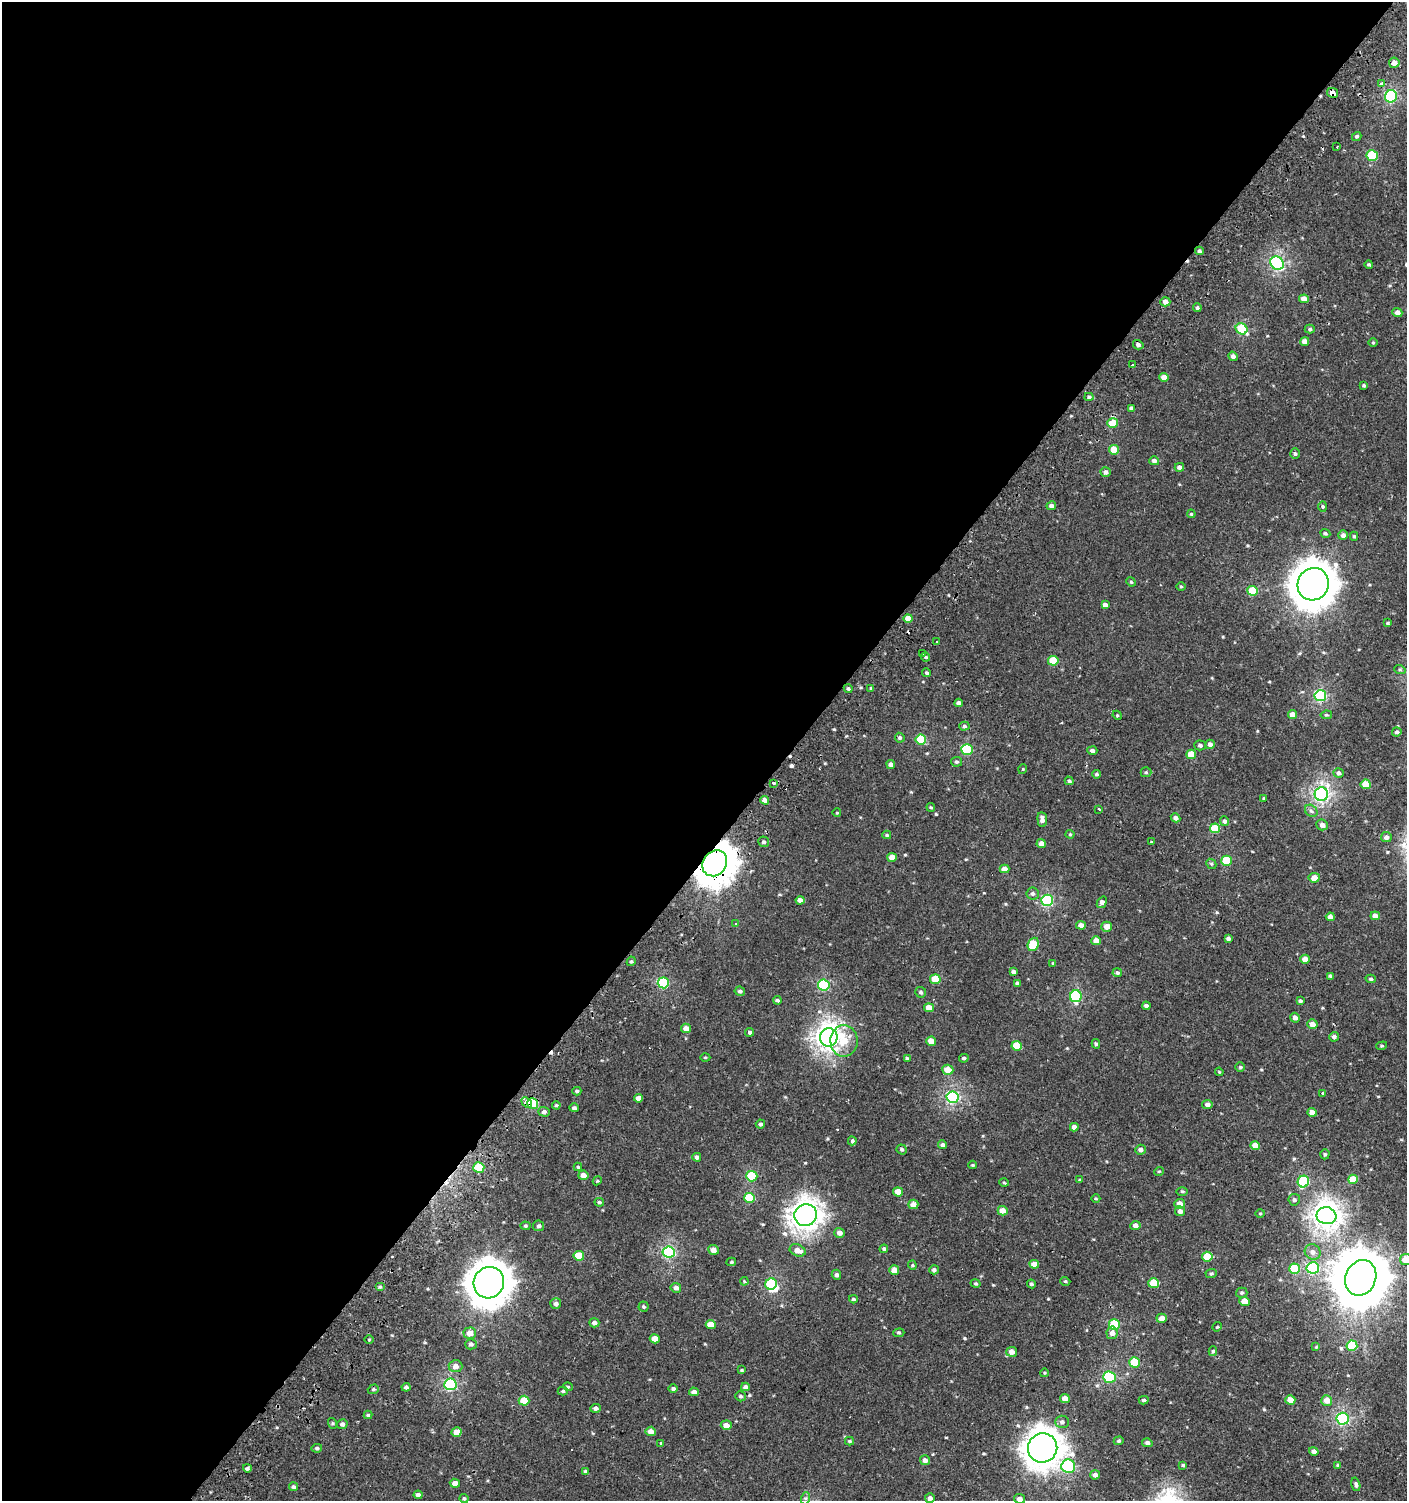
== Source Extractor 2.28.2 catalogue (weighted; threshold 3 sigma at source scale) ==
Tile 5 of 4 x 4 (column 1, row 2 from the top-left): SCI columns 171-1575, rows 3039-4537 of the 6059 x 6037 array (HDU 1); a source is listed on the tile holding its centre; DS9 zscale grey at full resolution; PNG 1409 x 1503 px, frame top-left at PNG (2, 2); each listed source drawn as its Kron ellipse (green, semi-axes under 4 px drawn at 4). Shown black and unused: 56% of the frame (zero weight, under 2 of 3 exposures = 2% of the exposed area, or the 3 px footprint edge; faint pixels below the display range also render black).
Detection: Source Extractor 2.28.2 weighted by HDU 2 'WHT'; one run over the whole footprint, this tile lists its part. Background 9.47e-04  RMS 0.0025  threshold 0.0115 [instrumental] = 3 sigma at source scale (4.5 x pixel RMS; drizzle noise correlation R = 1.50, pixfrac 1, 0.0396/0.0396 arcsec/px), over >= 5 px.
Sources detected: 302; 4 inside a brighter object's white glare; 7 cosmic-ray / hot-pixel residue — neither listed nor drawn; the other 291 listed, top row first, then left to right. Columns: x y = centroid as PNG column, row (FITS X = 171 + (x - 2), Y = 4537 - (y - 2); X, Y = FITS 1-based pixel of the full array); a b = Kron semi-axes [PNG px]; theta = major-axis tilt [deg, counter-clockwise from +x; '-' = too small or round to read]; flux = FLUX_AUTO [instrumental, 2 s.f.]
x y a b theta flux
1394 63 5 5 - 1.9
1381 84 3 3 - 2.2
1332 93 5 5 - 1.9
1391 96 6 6 - 24
1357 136 5 4 - 0.37
1337 147 3 2 - 0.27
1372 156 5 5 - 12
1199 251 4 4 - 0.53
1277 263 7 6 - 36
1369 264 4 4 - 0.32
1304 299 5 4 - 2.1
1165 302 5 4 - 1.1
1197 308 4 4 - 0.46
1397 312 5 4 - 1.3
1242 329 6 5 - 12
1310 329 5 4 - 0.36
1305 341 4 4 - 1.7
1373 343 5 3 - 0.24
1138 345 5 4 - 0.87
1233 356 5 4 - 0.7
1133 365 3 3 - 1.3
1164 377 5 4 - 1.7
1364 385 4 3 - 0.36
1089 397 4 4 - 0.46
1131 408 4 4 - 0.64
1113 423 5 5 - 4.7
1114 450 5 5 - 3.9
1295 454 5 4 - 0.41
1154 461 5 4 - 0.89
1179 467 5 4 - 0.81
1106 472 5 5 - 0.88
1051 506 5 4 - 0.99
1323 506 5 4 - 0.31
1191 514 4 3 - 0.26
1325 533 5 4 - 0.4
1343 535 5 5 - 0.95
1354 536 4 4 - 0.33
1131 582 5 4 - 0.27
1313 584 16 15 - 500
1181 586 5 3 - 0.25
1253 591 5 5 - 8.2
1105 605 4 4 - 1.2
908 618 4 4 - 2.3
1387 623 3 3 - 0.28
937 642 3 2 - 0.34
923 653 3 3 - 0.56
926 657 4 4 - 0.33
1053 661 5 5 - 6.3
1400 670 6 3 -19 0.32
927 673 4 3 - 0.4
871 688 3 3 - 0.36
848 689 4 3 - 0.39
1320 696 6 5 - 25
959 703 4 4 - 0.77
1293 714 4 4 - 2.1
1117 715 5 4 - 0.23
1326 715 6 4 10 0.34
964 726 5 4 - 0.39
1397 732 4 4 - 0.61
900 738 5 4 - 0.47
921 739 5 5 - 11
1210 744 5 4 - 1.1
1200 745 5 5 - 0.53
967 749 5 5 - 16
1092 751 5 4 - 0.66
1191 754 5 4 - 4.1
956 762 5 5 - 0.42
891 764 4 4 - 0.95
1023 769 5 3 - 0.23
1146 772 5 5 - 0.38
1339 773 5 5 - 0.7
1096 774 4 4 - 0.44
1069 781 4 4 - 0.41
774 783 3 3 - 0.83
1366 784 5 5 - 3.9
1321 794 7 6 - 55
1264 798 4 4 - 0.25
765 800 4 4 - 1.2
931 807 4 3 - 0.25
1099 809 3 2 - 0.45
1311 811 7 5 -44 0.6
837 813 4 3 - 0.17
1176 818 5 4 - 0.91
1042 820 7 4 -85 1
1224 821 5 4 - 0.59
1322 825 6 5 - 1.2
1215 828 5 5 - 7.6
1070 834 4 4 - 0.27
887 835 4 3 - 0.31
1386 837 5 5 - 0.86
764 842 5 5 - 0.57
1151 842 3 2 - 0.25
1041 843 4 4 - 1.4
892 857 5 4 - 2.8
1226 861 5 5 - 7.9
715 863 14 11 52 400
1211 864 5 4 - 0.34
1004 869 5 4 - 1.3
1314 878 5 5 - 2.1
1033 893 6 6 - 0.64
800 900 4 4 - 1.1
1047 900 6 5 - 24
1102 902 6 4 56 1.1
1375 916 5 4 - 1.7
1330 917 4 4 - 1.4
736 924 3 3 - 0.86
1081 925 5 4 - 1.6
1107 927 5 5 - 1.9
1228 939 4 3 - 0.6
1096 941 5 4 - 2.2
1033 944 7 5 67 7.2
1305 959 4 4 - 2.1
631 961 5 4 - 0.37
1053 963 3 3 - 0.23
1013 972 4 3 - 0.57
1117 973 4 4 - 0.48
1330 976 4 4 - 0.34
935 979 5 4 - 6.1
1371 979 5 4 - 0.35
663 983 5 5 - 17
1017 983 4 4 - 0.63
824 985 6 5 - 20
740 991 5 4 - 0.51
921 992 5 5 - 0.54
1076 996 6 6 - 20
777 1000 4 3 - 0.41
1300 1001 4 3 - 0.41
1146 1006 4 4 - 0.69
929 1008 5 4 - 2.6
1295 1018 5 4 - 1
1312 1024 5 4 - 1.6
686 1028 5 4 - 1.4
750 1032 4 4 - 0.41
829 1037 9 8 - 120
1334 1037 5 5 - 0.69
844 1041 16 13 88 4.7
931 1041 5 4 - 2.6
1096 1044 5 4 - 0.39
1017 1046 5 5 - 6.2
1382 1046 5 4 - 0.33
705 1057 5 3 - 0.26
907 1058 4 3 - 0.38
964 1058 5 4 - 0.42
1240 1067 5 5 - 0.34
948 1070 5 5 - 2.9
1219 1072 4 3 - 0.25
577 1091 4 3 - 0.41
1323 1093 3 3 - 0.43
952 1097 6 5 - 37
639 1098 4 4 - 1.4
527 1103 6 3 -41 6.5
533 1103 5 5 - 8.4
1207 1104 5 4 - 0.99
556 1105 4 4 - 0.31
574 1108 5 4 - 0.52
544 1112 5 5 - 0.72
1312 1112 4 4 - 1.8
760 1124 4 4 - 0.49
1074 1127 4 4 - 1.1
852 1141 4 3 - 1.2
942 1145 4 4 - 0.76
1255 1146 5 4 - 2.8
902 1149 5 4 - 0.5
1141 1150 5 5 - 1
1325 1154 5 4 - 0.42
697 1157 4 4 - 0.62
973 1165 4 3 - 0.24
479 1167 5 5 - 9.2
578 1167 4 4 - 0.29
1159 1171 5 3 - 0.21
583 1175 5 4 - 1.4
752 1176 5 5 - 10
1353 1179 5 4 - 4.6
1080 1180 4 3 - 0.24
597 1181 4 3 - 0.27
1303 1181 6 5 - 15
1004 1183 5 3 - 0.22
1182 1191 6 4 -1 0.33
898 1192 5 4 - 2.6
750 1198 5 5 - 8.7
1096 1199 4 3 - 0.24
1294 1200 6 5 - 0.51
599 1202 5 4 - 0.38
913 1204 5 4 - 1.6
1180 1204 5 5 - 1.9
1003 1211 5 4 - 2.3
1180 1211 5 5 - 1
1260 1213 5 3 - 0.25
806 1215 11 11 - 160
1326 1216 10 8 -9 130
1135 1225 5 4 - 1
525 1226 5 4 - 0.35
539 1226 5 5 - 0.51
839 1233 5 5 - 1.2
884 1249 4 3 - 0.43
713 1250 5 5 - 1.6
798 1250 8 5 -22 2
669 1252 6 5 - 28
1313 1252 8 7 - 1.3
579 1256 5 5 - 6.1
1207 1257 5 5 - 6.1
1406 1260 6 5 - 3.6
731 1262 5 4 - 0.32
1034 1264 5 4 - 2
912 1265 4 4 - 0.29
1313 1268 6 6 - 24
1295 1269 5 5 - 7.7
894 1270 5 4 - 2.7
934 1270 5 4 - 0.57
1211 1274 6 4 2 0.39
836 1275 5 4 - 0.66
1361 1278 18 15 66 980
744 1281 4 3 - 0.29
1065 1281 5 3 - 0.25
489 1283 16 15 - 440
976 1283 5 4 - 0.34
1154 1283 5 5 - 6
771 1284 6 5 - 13
1031 1284 4 3 - 0.35
380 1287 5 3 - 0.31
676 1288 5 5 - 0.95
1242 1293 6 5 - 0.4
853 1299 4 3 - 0.36
1245 1302 5 4 - 3.4
556 1304 5 5 - 0.88
644 1307 5 5 - 0.38
1162 1318 5 4 - 1.9
594 1323 5 4 - 0.93
711 1324 5 4 - 2.9
1114 1325 5 5 - 10
1217 1327 5 4 - 0.23
470 1333 6 5 - 2
899 1333 5 4 - 0.34
1112 1333 6 5 - 1.4
655 1339 5 4 - 2.1
369 1340 4 3 - 0.24
471 1344 6 5 - 0.59
1352 1346 5 5 - 8.6
1316 1347 4 4 - 0.22
1213 1351 5 4 - 0.38
1012 1352 5 5 - 1.3
1134 1362 5 5 - 8.8
456 1366 7 6 - 1.4
742 1370 4 3 - 0.23
1044 1373 4 3 - 0.21
1109 1377 6 5 - 21
450 1384 6 6 - 26
406 1387 4 4 - 0.57
568 1387 5 3 - 0.23
745 1387 4 4 - 0.78
373 1389 6 4 20 0.33
673 1389 4 4 - 0.49
563 1391 5 4 - 0.36
694 1392 5 4 - 0.92
740 1396 5 4 - 0.42
1065 1398 5 4 - 1.9
1144 1400 5 4 - 0.44
1290 1400 5 4 - 2.3
1327 1400 5 5 - 2.4
524 1401 5 5 - 5.2
595 1408 5 4 - 0.71
368 1415 4 4 - 0.33
1343 1419 6 6 - 31
1062 1422 7 6 - 0.63
332 1423 5 3 - 0.25
342 1424 5 5 - 0.66
726 1425 5 4 - 1.6
651 1431 5 4 - 1.5
457 1432 5 4 - 1.9
849 1441 4 4 - 0.28
1119 1441 5 4 - 0.32
661 1443 3 3 - 0.87
1147 1443 5 4 - 0.57
317 1448 5 4 - 0.37
1043 1448 15 14 - 290
1314 1451 5 4 - 0.92
925 1460 5 5 - 1.1
1183 1465 4 4 - 0.35
1338 1465 4 4 - 0.25
1068 1466 7 7 - 21
247 1468 4 4 - 0.48
585 1472 4 3 - 0.43
1095 1475 5 4 - 0.97
455 1483 5 4 - 1.3
1356 1484 7 4 -75 0.55
293 1487 4 4 - 0.46
418 1495 4 4 - 0.76
464 1498 5 3 - 0.33
806 1498 6 4 71 0.44
930 1498 5 5 - 0.88
1020 1499 5 4 - 0.99
Overlapping masked pixels (flux is a lower limit): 4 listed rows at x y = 1332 93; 715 863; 527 1103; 533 1103
Isophote crosses this tile's border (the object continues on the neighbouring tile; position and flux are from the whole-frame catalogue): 2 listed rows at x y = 1406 1260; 1020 1499